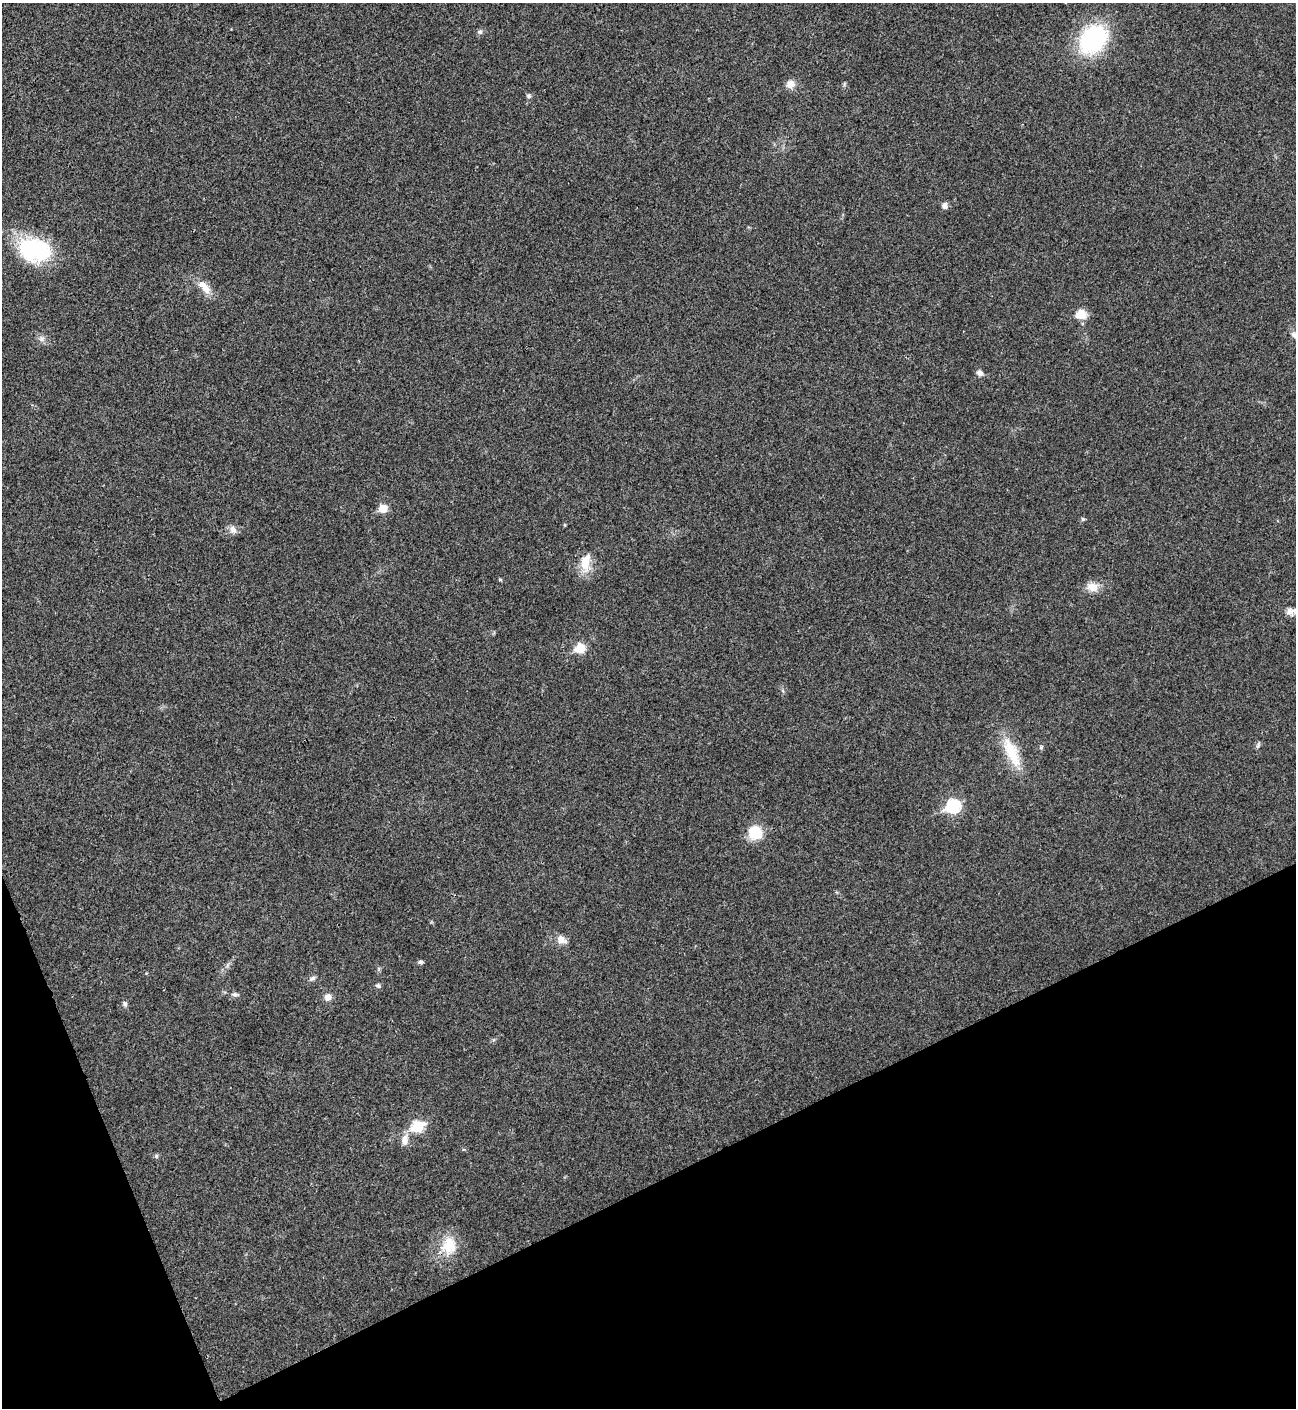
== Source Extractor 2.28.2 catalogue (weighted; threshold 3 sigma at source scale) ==
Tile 14 of 4 x 4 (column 2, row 4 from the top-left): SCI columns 1582-2875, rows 3-1408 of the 5620 x 5631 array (HDU 1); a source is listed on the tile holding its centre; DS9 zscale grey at full resolution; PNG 1298 x 1410 px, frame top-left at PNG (2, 3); no overlay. Shown black and unused: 20% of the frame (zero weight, under 3 of 4 exposures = <1% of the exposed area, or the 3 px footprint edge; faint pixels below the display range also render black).
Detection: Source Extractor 2.28.2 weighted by HDU 2 'WHT'; one run over the whole footprint, this tile lists its part. Background 0.0207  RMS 0.004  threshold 0.018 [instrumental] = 3 sigma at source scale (4.5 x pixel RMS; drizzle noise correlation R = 1.50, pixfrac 1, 0.05/0.05 arcsec/px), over >= 5 px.
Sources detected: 36; all 36 listed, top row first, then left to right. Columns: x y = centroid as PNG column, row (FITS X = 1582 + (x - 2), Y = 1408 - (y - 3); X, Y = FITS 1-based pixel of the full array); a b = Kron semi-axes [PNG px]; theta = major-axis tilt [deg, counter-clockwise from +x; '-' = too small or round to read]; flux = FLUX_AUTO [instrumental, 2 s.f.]
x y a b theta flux
480 32 8 6 19 1.1
1093 39 27 20 48 54
790 84 11 9 37 3.3
529 96 7 5 -17 0.81
945 206 8 7 - 1.7
34 250 37 26 -17 34
204 287 25 10 -50 5.3
1081 314 12 11 - 5.2
1295 335 11 7 -31 1.8
42 339 8 8 - 1.6
980 373 9 7 -38 1.7
383 508 5 5 - 11
1083 519 5 4 - 0.75
564 525 5 3 - 0.42
233 530 11 8 -76 2.4
585 563 27 13 83 7.6
500 579 5 3 - 0.44
1092 587 15 12 -11 4.5
1291 611 14 10 -1 2.8
580 648 6 6 - 17
1258 745 9 4 63 0.8
1041 747 6 5 - 0.64
1012 752 43 15 -66 14
953 806 7 7 - 52
755 832 11 11 - 14
561 940 13 10 -26 3.4
421 962 6 5 - 0.81
312 978 9 5 28 1.2
378 986 7 6 - 0.85
235 994 10 6 -9 1.2
328 997 10 9 - 2.4
125 1004 8 6 -88 1.1
418 1126 7 6 - 31
405 1140 16 9 81 3.4
156 1156 5 5 - 0.74
449 1246 26 22 81 11
Overlapping masked pixels (flux is a lower limit): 1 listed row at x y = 449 1246
Isophote crosses this tile's border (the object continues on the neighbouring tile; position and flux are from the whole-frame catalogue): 1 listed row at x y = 1295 335